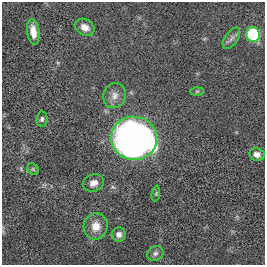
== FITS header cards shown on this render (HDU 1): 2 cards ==
NAXIS1  =                  263
NAXIS2  =                  263

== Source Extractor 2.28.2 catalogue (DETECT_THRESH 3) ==
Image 263 x 263 px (HDU 1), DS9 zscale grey, 1 PNG px = 1 image px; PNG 267 x 267 px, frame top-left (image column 1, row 263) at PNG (2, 2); each listed source drawn as its Kron ellipse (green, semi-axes under 4 px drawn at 4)
Background 0.00203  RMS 0.037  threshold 0.111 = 3 sigma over >= 5 px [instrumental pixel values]
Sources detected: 15; all 15 listed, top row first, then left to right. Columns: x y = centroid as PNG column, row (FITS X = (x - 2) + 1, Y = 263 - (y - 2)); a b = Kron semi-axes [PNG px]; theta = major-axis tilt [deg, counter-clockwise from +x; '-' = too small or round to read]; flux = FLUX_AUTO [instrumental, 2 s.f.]
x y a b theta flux
85 27 10 8 -30 19
33 32 13 6 -82 27
253 34 7 7 - 210
232 38 12 6 56 10
197 91 7 4 1 4
115 96 12 11 - 19
42 119 7 5 83 5.5
134 138 23 21 -12 2200
257 154 8 6 -10 13
33 169 6 5 - 4.1
93 183 11 8 20 16
156 194 8 3 85 3.4
96 226 13 12 - 31
119 234 7 7 - 12
155 253 8 7 - 7.5